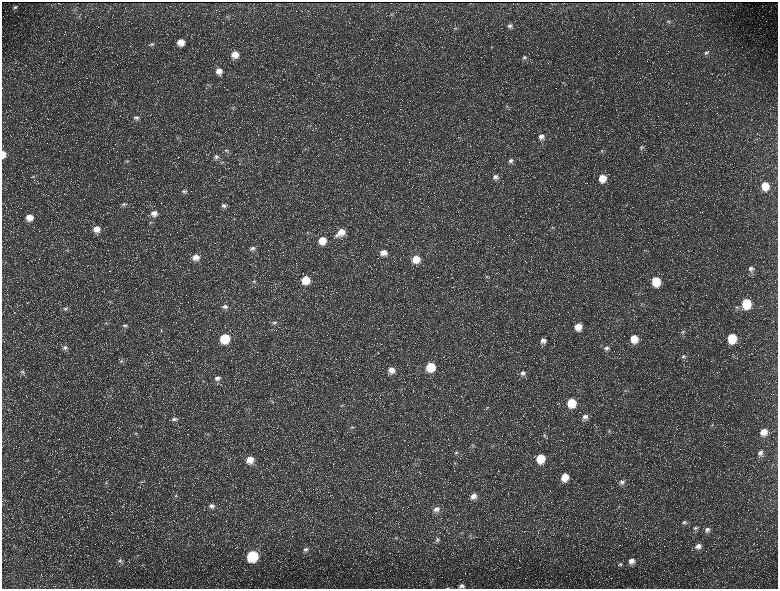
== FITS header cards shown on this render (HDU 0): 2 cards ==
NAXIS1  =                 1552 / length of data axis 1
NAXIS2  =                 1173 / length of data axis 2

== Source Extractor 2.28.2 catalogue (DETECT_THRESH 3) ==
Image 1552 x 1173 px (HDU 0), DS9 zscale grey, zoomed out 1/2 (1 PNG px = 2 x 2 image px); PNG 780 x 591 px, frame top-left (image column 1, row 1173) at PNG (2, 2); no overlay
Background 224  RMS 10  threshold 30.3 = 3 sigma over >= 5 px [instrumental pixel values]
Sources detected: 151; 30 cannot appear on this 1/2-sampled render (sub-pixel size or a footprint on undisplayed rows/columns) and are not listed; the other 121 listed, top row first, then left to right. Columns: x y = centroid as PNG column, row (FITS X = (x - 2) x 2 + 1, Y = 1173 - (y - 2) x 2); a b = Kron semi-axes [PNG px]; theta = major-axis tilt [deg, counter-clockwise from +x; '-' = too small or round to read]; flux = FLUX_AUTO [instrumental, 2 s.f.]
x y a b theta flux
471 3 2 1 - 450
15 7 7 4 30 4600
75 10 5 2 - 1800
391 15 4 4 - 2600
78 17 6 2 9 2000
227 17 5 4 - 2800
669 21 5 4 - 3300
510 25 7 6 - 6500
455 28 6 4 14 3300
181 42 8 7 - 25000
152 44 7 5 2 5500
706 53 6 5 - 4900
235 55 9 8 - 25000
524 57 7 5 12 4600
219 71 9 8 - 19000
334 79 5 3 - 1800
208 85 5 3 - 2300
507 107 5 4 - 3300
232 108 6 3 0 3100
136 118 8 6 -3 8400
310 125 3 2 - 1600
178 137 5 4 - 3300
541 137 8 7 - 12000
641 147 7 5 19 5200
601 150 5 4 - 3100
226 151 8 5 -16 5200
3 154 7 4 -89 18000
216 157 8 6 9 7600
511 160 7 6 - 6500
127 161 5 4 - 3200
222 162 5 3 - 2300
33 176 5 4 - 2900
495 177 8 7 - 11000
602 178 8 7 - 34000
765 186 8 6 -77 37000
184 191 7 6 - 5700
124 204 8 5 2 6000
224 206 7 6 - 7400
154 213 9 8 - 16000
29 217 8 8 - 23000
553 228 6 3 -23 2300
97 229 9 8 - 21000
341 232 13 8 37 28000
322 240 8 7 - 33000
253 248 8 6 1 7800
644 251 3 3 - 1500
384 253 7 7 - 16000
196 257 8 7 - 17000
416 259 8 8 - 30000
751 269 10 6 -75 10000
487 276 5 4 - 3000
305 280 8 8 - 42000
254 281 6 4 7 4200
656 281 8 7 - 66000
115 290 4 3 - 2000
111 301 4 3 - 2100
746 303 8 7 - 90000
225 307 8 6 -1 8600
737 307 6 4 -19 4100
66 308 8 5 -8 7000
106 323 6 4 15 3200
274 323 7 4 9 4800
125 325 7 5 1 6100
578 327 8 8 - 26000
161 330 6 4 61 2800
683 332 5 5 - 3800
225 338 7 7 - 91000
732 338 8 7 - 75000
634 339 9 7 -83 34000
543 341 8 7 - 12000
65 347 8 6 -16 8000
606 348 9 6 18 9400
683 356 7 5 21 5600
121 361 7 5 -10 4400
430 367 7 7 - 63000
391 370 8 7 - 16000
22 372 6 5 - 4500
523 373 8 6 19 9500
217 378 8 6 -3 9300
625 390 4 4 - 2600
571 403 8 7 - 54000
342 406 4 3 - 2300
487 407 4 3 - 1900
585 417 8 7 - 12000
174 419 8 5 13 6600
712 425 4 3 - 1800
351 427 5 4 - 2700
609 431 5 4 - 3300
764 432 8 7 - 23000
136 433 6 3 5 2800
208 435 7 2 -48 1900
544 435 6 5 - 4500
472 445 6 4 32 3700
456 452 6 5 - 4000
760 453 7 6 - 8500
540 458 8 7 - 54000
250 460 8 8 - 25000
455 463 4 3 - 1800
565 477 8 7 - 33000
142 482 4 3 - 2200
622 482 7 7 - 8200
106 483 5 3 - 2600
176 496 5 5 - 4100
474 496 8 8 - 15000
211 506 9 7 9 11000
436 509 9 7 17 12000
684 522 6 5 - 4800
695 528 6 5 - 4800
707 529 7 6 - 7500
470 535 6 4 38 4100
396 538 5 3 - 2300
437 540 7 7 - 7600
698 546 8 7 - 12000
306 549 9 6 22 8900
137 555 5 1 - 1000
252 556 7 7 - 160000
120 561 6 5 - 4800
631 561 8 8 - 15000
620 564 8 6 11 5800
462 586 6 4 1 5700
448 588 5 2 - 1200
At the frame edge (FLAGS 8, measured only in part): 2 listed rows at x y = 3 154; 448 588
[30 sub-pixel or undisplayed-footprint detections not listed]